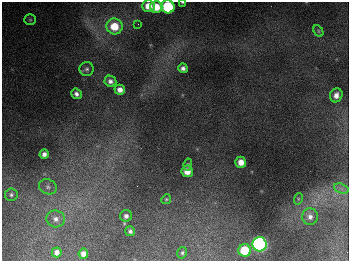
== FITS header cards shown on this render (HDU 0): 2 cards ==
NAXIS1  =                  347
NAXIS2  =                  259

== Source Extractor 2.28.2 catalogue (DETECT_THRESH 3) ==
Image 347 x 259 px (HDU 0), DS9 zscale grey, 1 PNG px = 1 image px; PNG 351 x 263 px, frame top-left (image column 1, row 259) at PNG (2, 2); each listed source drawn as its Kron ellipse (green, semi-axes under 4 px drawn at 4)
Background 678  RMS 50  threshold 151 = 3 sigma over >= 5 px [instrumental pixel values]
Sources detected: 32; all 32 listed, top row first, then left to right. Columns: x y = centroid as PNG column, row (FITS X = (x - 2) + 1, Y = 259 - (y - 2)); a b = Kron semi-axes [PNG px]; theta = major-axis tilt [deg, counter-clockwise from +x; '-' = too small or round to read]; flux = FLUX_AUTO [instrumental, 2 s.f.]
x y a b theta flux
183 2 4 2 - 3.9e+03
148 6 6 6 - 4.3e+04
156 7 6 6 - 6.5e+04
168 7 7 6 - 2.6e+05
30 20 6 5 - 5.3e+03
138 24 3 2 - 2.5e+03
114 26 8 8 - 8.1e+04
318 31 6 4 -62 5.0e+03
183 68 5 4 - 1.2e+04
87 69 7 7 - 9.0e+03
110 81 6 5 - 1.3e+04
120 90 5 5 - 2.2e+04
76 94 5 5 - 1.3e+04
336 95 7 6 - 2.0e+04
44 154 5 4 - 1.4e+04
241 162 5 5 - 3.5e+04
188 165 6 4 79 4.9e+03
187 171 6 5 - 4.0e+04
48 187 9 7 -26 1.2e+04
341 188 7 4 -19 1.2e+04
11 195 6 6 - 7.3e+03
166 199 5 4 - 4.5e+03
298 199 6 3 72 4.0e+03
126 216 6 6 - 1.2e+04
310 217 8 8 - 1.8e+04
56 219 9 8 - 1.8e+04
130 231 5 4 - 8.9e+03
260 244 7 7 - 1.1e+06
245 250 6 6 - 1.2e+05
57 252 5 4 - 1.7e+04
182 253 6 4 76 5.4e+03
83 254 5 5 - 1.9e+04
At the frame edge (FLAGS 8, measured only in part): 2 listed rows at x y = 183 2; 168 7